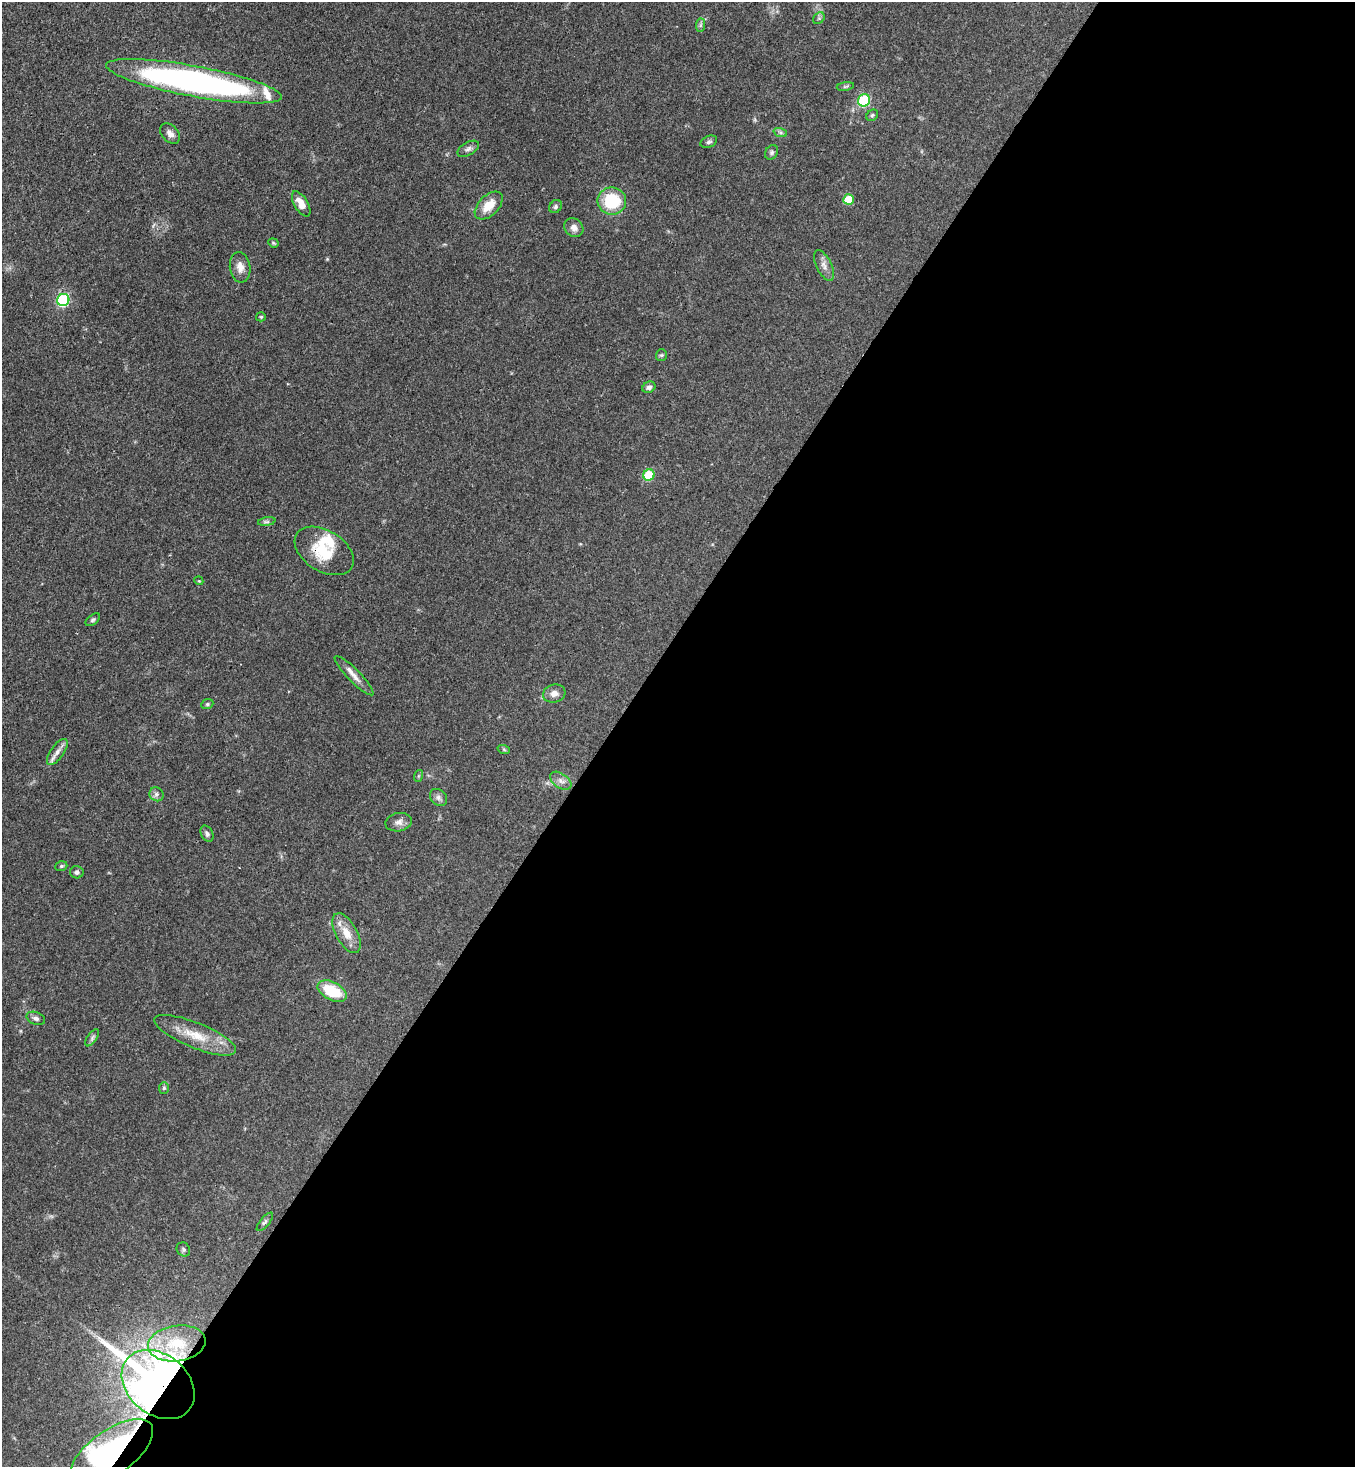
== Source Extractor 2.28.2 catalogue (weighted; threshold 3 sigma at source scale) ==
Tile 12 of 4 x 4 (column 4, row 3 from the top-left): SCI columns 4285-5637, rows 1524-2988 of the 6001 x 5979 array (HDU 1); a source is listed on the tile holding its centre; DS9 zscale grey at full resolution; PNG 1357 x 1469 px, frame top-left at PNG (2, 2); each listed source drawn as its Kron ellipse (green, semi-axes under 4 px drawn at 4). Shown black and unused: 55% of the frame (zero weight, under 3 of 4 exposures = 7% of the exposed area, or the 3 px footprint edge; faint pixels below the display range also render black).
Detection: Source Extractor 2.28.2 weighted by HDU 2 'WHT'; one run over the whole footprint, this tile lists its part. Background 0.0827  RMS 0.0039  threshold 0.0174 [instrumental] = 3 sigma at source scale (4.5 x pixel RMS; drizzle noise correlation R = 1.50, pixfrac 1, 0.05/0.05 arcsec/px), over >= 5 px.
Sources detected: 55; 2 inside a brighter listed object's ellipse — not listed separately; the other 53 listed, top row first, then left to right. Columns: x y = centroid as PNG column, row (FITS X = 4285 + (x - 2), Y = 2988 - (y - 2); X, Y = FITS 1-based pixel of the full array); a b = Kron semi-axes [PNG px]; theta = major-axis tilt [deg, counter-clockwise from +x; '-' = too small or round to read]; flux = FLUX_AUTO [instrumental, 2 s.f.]
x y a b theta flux
819 18 6 5 - 0.74
700 25 7 4 89 0.75
194 81 89 15 -10 150
845 86 8 4 9 0.66
864 100 6 6 - 36
872 115 6 5 - 0.67
780 132 7 4 -19 0.76
170 134 12 8 -46 2.2
709 142 9 5 23 0.96
468 149 12 6 30 1.4
772 152 8 6 54 0.92
849 199 5 5 - 12
612 201 14 13 - 18
301 204 14 6 -59 4.4
489 206 17 10 45 6.5
555 207 7 5 51 0.92
574 228 10 8 -46 2.1
273 243 5 4 - 0.49
824 266 16 7 -64 2.4
240 267 15 10 -82 3.3
63 300 6 6 - 45
261 317 5 4 - 0.48
661 355 5 5 - 0.6
649 387 7 5 26 1.2
649 475 6 5 - 19
267 522 9 4 8 0.75
324 551 32 20 -32 14
199 581 4 3 - 0.34
93 620 8 5 37 0.74
354 676 27 6 -45 3.2
554 693 11 9 16 2.4
207 704 6 5 - 0.63
504 750 6 4 -20 0.52
57 752 15 6 54 2.4
418 776 6 4 71 0.43
561 781 12 7 -34 2
156 794 7 6 - 1.3
438 797 9 7 -46 1.3
399 822 13 9 10 2.1
207 834 8 6 -61 1.1
61 866 6 4 20 0.56
77 872 6 6 - 1.1
346 933 22 10 -61 6.1
332 991 16 9 -28 15
36 1018 9 6 -21 1.3
195 1035 44 12 -22 11
92 1038 10 4 55 1
164 1088 6 5 - 0.62
265 1222 11 4 51 0.93
183 1249 7 6 - 0.79
177 1343 29 18 8 16
158 1384 40 30 -40 540
112 1452 48 22 35 91
Overlapping masked pixels (flux is a lower limit): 3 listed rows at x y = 324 551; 158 1384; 112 1452
Isophote crosses this tile's border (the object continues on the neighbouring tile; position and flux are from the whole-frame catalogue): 1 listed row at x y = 112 1452